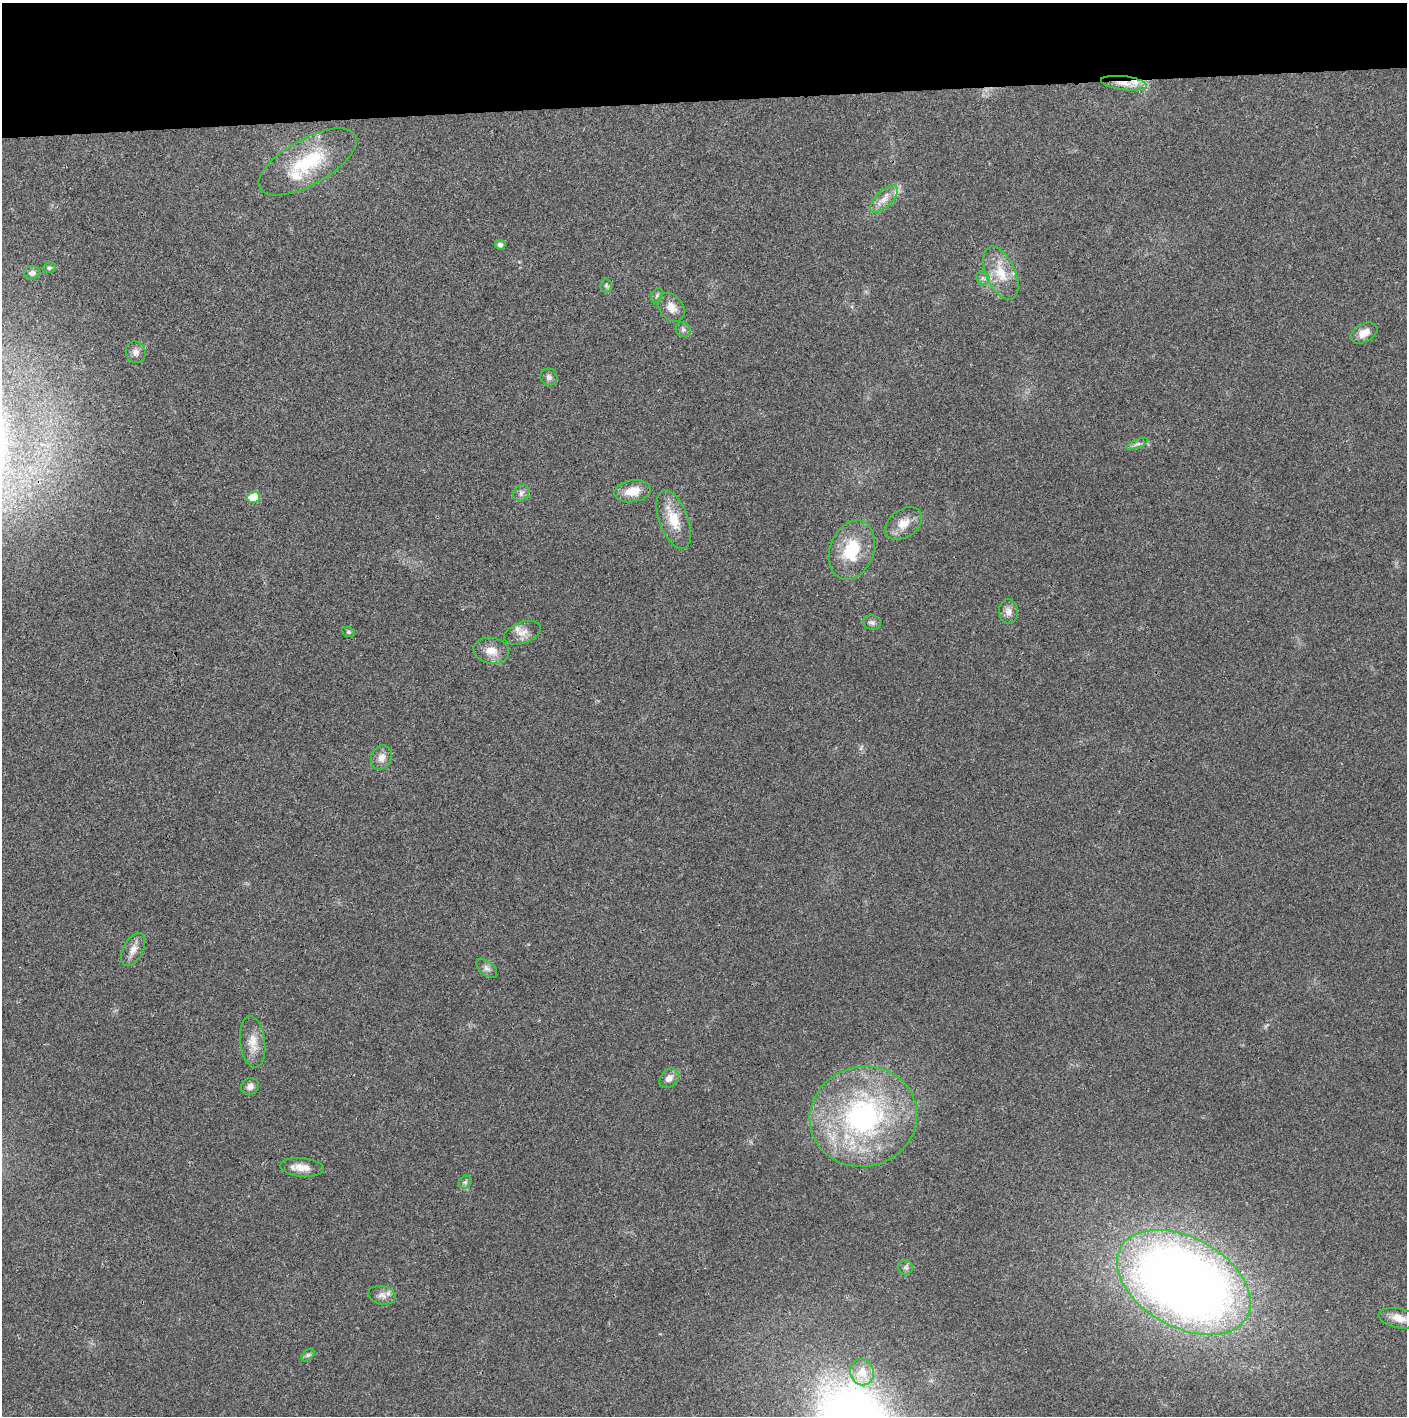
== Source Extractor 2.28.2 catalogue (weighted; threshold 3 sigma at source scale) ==
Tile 2 of 3 x 3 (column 2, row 1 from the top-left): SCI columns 1407-2811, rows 2829-4242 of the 4221 x 4243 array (HDU 1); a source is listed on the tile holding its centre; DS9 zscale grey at full resolution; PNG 1409 x 1418 px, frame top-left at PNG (2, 3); each listed source drawn as its Kron ellipse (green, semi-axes under 4 px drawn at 4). Shown black and unused: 7% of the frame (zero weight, under 3 of 4 exposures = <1% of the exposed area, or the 3 px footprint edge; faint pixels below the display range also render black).
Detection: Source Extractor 2.28.2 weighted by HDU 2 'WHT'; one run over the whole footprint, this tile lists its part. Background 0.021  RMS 0.0042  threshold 0.0188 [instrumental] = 3 sigma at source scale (4.5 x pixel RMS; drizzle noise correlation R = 1.50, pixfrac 1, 0.05/0.05 arcsec/px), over >= 5 px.
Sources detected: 44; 2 inside a brighter listed object's ellipse — not listed separately; the other 42 listed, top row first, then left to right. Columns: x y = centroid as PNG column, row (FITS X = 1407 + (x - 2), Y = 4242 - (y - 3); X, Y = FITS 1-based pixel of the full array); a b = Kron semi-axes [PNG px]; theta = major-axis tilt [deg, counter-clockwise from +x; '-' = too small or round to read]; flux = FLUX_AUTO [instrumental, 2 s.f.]
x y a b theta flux
1124 83 23 7 -7 4.9
308 162 55 23 29 27
884 199 18 8 43 4.2
500 245 5 5 - 1.4
49 268 7 5 15 0.86
32 273 8 7 - 1.7
1001 273 28 14 -66 10
983 278 7 6 - 1.3
606 285 7 5 90 0.95
657 295 8 5 63 0.93
671 307 16 11 -53 4.2
683 330 8 7 - 1.1
1364 333 14 9 28 4
136 352 11 10 - 2
549 377 9 8 - 1.5
1137 444 12 4 23 1.3
633 491 18 11 10 7.1
521 493 9 7 53 1.6
254 497 6 6 - 12
674 520 31 14 -69 10
904 523 20 14 35 6
852 550 31 22 70 19
1008 611 12 9 -84 2.5
872 622 9 7 -11 1.4
348 632 6 5 - 0.69
522 633 19 10 19 4.2
491 651 18 13 -10 5.2
381 757 12 10 63 3.1
133 949 18 10 62 3.3
487 968 12 6 -39 1.6
253 1042 26 12 -83 5.9
669 1078 11 8 48 2.5
250 1086 9 8 - 2
863 1117 54 50 16 90
302 1167 22 9 -6 4.7
465 1182 7 6 - 0.98
906 1267 7 7 - 1.1
1184 1282 72 45 -29 470
382 1295 14 9 -11 2.7
1399 1318 20 10 -11 4.9
308 1355 8 4 44 0.98
862 1372 13 11 -70 5.8
Overlapping masked pixels (flux is a lower limit): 1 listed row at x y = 1124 83